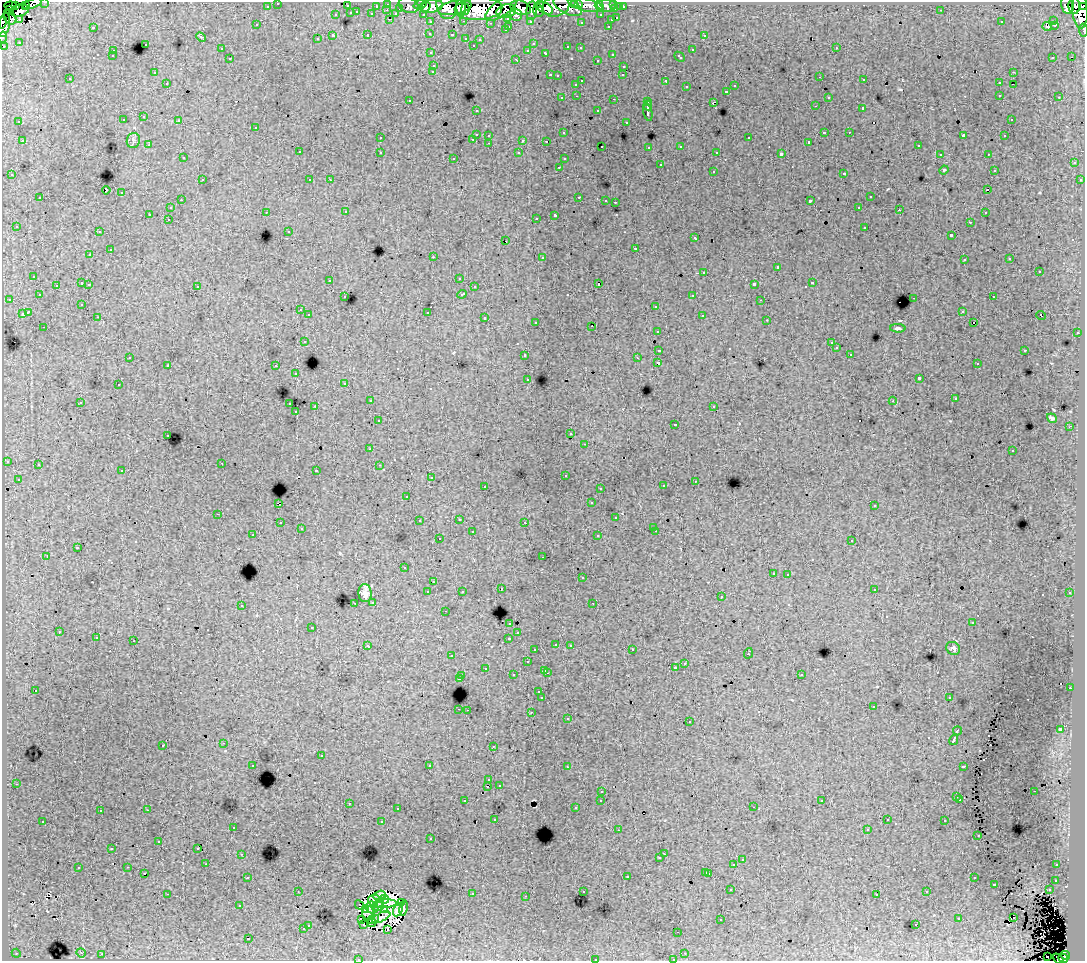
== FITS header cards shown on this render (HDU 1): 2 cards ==
NAXIS1  =                 1083
NAXIS2  =                  959

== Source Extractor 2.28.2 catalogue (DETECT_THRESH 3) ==
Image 1083 x 959 px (HDU 1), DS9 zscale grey, 1 PNG px = 1 image px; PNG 1087 x 963 px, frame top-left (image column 1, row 959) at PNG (2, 2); each listed source drawn as its Kron ellipse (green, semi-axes under 4 px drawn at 4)
Background 191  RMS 1.3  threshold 3.85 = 3 sigma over >= 5 px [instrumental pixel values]
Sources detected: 575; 7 with non-positive FLUX_AUTO (blend fragments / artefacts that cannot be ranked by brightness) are neither listed nor drawn; of the other 568, the 500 brightest by FLUX_AUTO listed and drawn (68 fainter detections omitted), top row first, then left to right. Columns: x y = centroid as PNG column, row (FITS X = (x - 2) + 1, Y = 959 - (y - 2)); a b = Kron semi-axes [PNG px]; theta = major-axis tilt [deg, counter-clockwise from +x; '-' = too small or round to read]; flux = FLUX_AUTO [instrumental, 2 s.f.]
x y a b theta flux
45 2 3 2 - 4400
278 3 3 3 - 3200
32 4 10 4 21 27000
388 4 3 3 - 6700
541 4 3 3 - 20000
579 4 4 3 - 20000
614 4 3 2 - 8000
26 5 4 3 - 4000
409 5 10 7 -22 19000
420 5 7 4 18 29000
575 5 4 3 - 31000
587 5 16 6 -11 38000
599 5 5 2 - 10000
1067 5 9 6 -79 84000
11 6 6 3 -7 4800
16 6 3 3 - 16000
267 6 3 3 - 2400
347 6 3 3 - 1200
376 6 3 2 - 1600
431 6 11 6 9 150000
447 6 13 10 -72 150000
556 6 14 10 17 130000
568 6 16 7 -27 79000
607 6 9 6 -1 25000
1074 6 8 6 -88 60000
1084 6 3 2 - 60000
425 7 6 4 54 30000
620 7 3 3 - 1700
623 7 3 3 - 2900
400 8 3 3 - 1300
455 8 17 7 11 96000
461 8 8 4 -85 100000
501 8 19 7 35 110000
520 8 10 7 -16 190000
545 8 9 5 -28 83000
10 9 3 3 - 3800
465 9 5 4 - 68000
478 9 24 11 3 440000
615 9 3 3 - 8700
1080 9 19 7 -86 300000
387 10 3 2 - 470
941 10 3 2 - 120
19 11 10 6 13 88000
506 11 10 6 17 56000
532 11 9 5 83 48000
538 11 6 5 - 84000
357 12 3 2 - 490
351 13 3 3 - 910
372 14 3 3 - 1700
396 14 4 3 - 1100
423 14 3 2 - 2700
336 15 3 3 - 380
516 15 6 6 - 32000
601 15 3 3 - 2200
10 17 8 6 -53 2300
508 18 3 3 - 1700
617 18 3 3 - 800
19 19 3 3 - 1900
390 19 3 2 - 510
611 20 3 3 - 650
464 21 3 2 - 540
530 21 3 3 - 1900
1054 21 2 2 - 140
2 22 6 2 81 36000
431 22 3 3 - 2900
581 22 3 3 - 260
1001 22 3 2 - 140
490 23 3 2 - 140
4 25 12 5 79 74000
257 25 3 3 - 250
1054 25 3 2 - 180
509 26 3 2 - 550
608 26 3 2 - 480
1047 26 4 2 - 220
93 27 3 3 - 1100
505 30 3 3 - 330
1084 30 6 2 -84 7000
430 33 3 3 - 280
368 35 3 3 - 750
452 35 3 3 - 290
704 35 3 3 - 380
333 36 3 3 - 1800
2 37 6 2 76 5500
201 37 5 3 - 120
466 38 3 3 - 560
317 39 3 3 - 290
480 39 3 3 - 310
19 42 3 2 - 120
145 44 3 3 - 500
533 44 4 3 - 170
473 45 3 2 - 95
4 46 3 3 - 1300
568 47 4 3 - 740
580 48 3 3 - 210
836 48 3 2 - 400
221 49 3 3 - 200
528 50 3 3 - 340
692 50 3 3 - 700
113 51 3 3 - 380
431 53 3 3 - 270
546 53 3 3 - 750
612 54 3 3 - 500
112 56 3 3 - 200
680 57 6 3 -44 600
1053 57 3 2 - 230
1071 57 3 2 - 99
230 59 3 3 - 510
516 59 3 2 - 820
597 60 3 3 - 310
434 65 3 3 - 550
624 66 3 3 - 380
433 71 3 3 - 320
154 72 3 2 - 140
1013 72 3 2 - 430
550 75 3 2 - 620
623 75 3 2 - 160
557 76 3 3 - 180
820 77 3 2 - 140
70 79 3 3 - 230
864 80 3 2 - 270
582 81 3 2 - 840
666 81 4 3 - 1800
167 83 3 3 - 340
999 83 3 3 - 420
576 84 3 3 - 400
1013 84 2 2 - 96
735 86 3 3 - 290
686 87 3 3 - 460
726 91 3 3 - 710
1000 95 3 2 - 460
577 96 3 2 - 400
828 97 3 3 - 350
1059 97 3 2 - 270
562 98 3 3 - 360
614 99 3 2 - 640
409 100 3 2 - 320
648 101 3 3 - 920
713 102 4 2 - 480
648 105 5 3 - 1900
815 106 3 2 - 170
863 108 3 3 - 1400
476 110 3 2 - 260
598 111 3 3 - 330
648 112 9 3 -78 3500
144 117 3 3 - 440
1011 119 3 2 - 190
123 120 3 3 - 440
179 120 3 3 - 320
19 122 3 2 - 120
626 122 3 3 - 190
256 127 3 3 - 390
824 132 3 3 - 1100
849 132 2 2 - 320
563 133 3 3 - 240
476 134 3 3 - 1200
489 135 3 3 - 450
963 136 4 2 - 850
1005 136 3 2 - 140
380 138 3 3 - 280
749 138 3 3 - 640
473 139 3 2 - 530
523 140 3 3 - 1300
22 141 3 2 - 510
133 141 7 6 - 240
546 141 3 2 - 160
809 142 3 3 - 180
489 143 3 2 - 330
149 145 3 2 - 150
918 145 3 2 - 340
602 146 3 2 - 100
681 146 3 3 - 330
649 147 3 3 - 240
299 152 3 3 - 510
380 152 3 3 - 480
717 152 3 2 - 180
519 153 3 3 - 320
781 154 4 3 - 3200
940 154 3 3 - 280
988 154 3 2 - 270
183 158 3 3 - 250
454 158 3 3 - 270
564 159 3 3 - 220
1074 163 3 3 - 450
660 165 3 3 - 950
559 167 3 2 - 380
944 170 5 4 - 97
994 170 3 3 - 280
713 171 3 3 - 460
844 173 3 3 - 600
12 175 3 3 - 310
202 180 3 2 - 460
310 180 3 3 - 380
330 180 3 2 - 110
1080 180 3 3 - 200
106 190 4 3 - 1600
988 190 3 3 - 250
122 193 3 3 - 560
579 197 3 2 - 590
870 197 3 3 - 670
40 198 3 3 - 550
181 200 3 2 - 240
606 200 3 2 - 300
810 201 3 3 - 2000
615 202 3 2 - 260
859 207 3 3 - 260
171 208 3 3 - 370
899 210 3 2 - 220
266 212 3 2 - 320
346 212 3 2 - 290
985 213 3 2 - 300
150 214 3 3 - 1800
555 215 4 3 - 2700
536 218 3 2 - 210
168 219 3 2 - 330
970 222 3 2 - 260
16 226 3 3 - 220
865 227 3 3 - 620
288 231 3 3 - 220
99 232 3 2 - 280
951 235 3 3 - 1800
695 238 3 3 - 500
506 241 3 2 - 220
635 248 3 3 - 770
110 250 3 3 - 790
90 255 3 3 - 310
433 257 3 2 - 1200
542 257 3 3 - 430
1010 259 3 3 - 330
964 260 3 3 - 280
777 267 3 3 - 1100
704 272 3 3 - 550
1039 272 3 3 - 680
34 276 3 3 - 340
459 278 3 3 - 250
330 280 3 2 - 94
82 283 3 3 - 1100
812 283 3 3 - 910
89 284 3 2 - 380
598 284 3 3 - 1400
754 284 4 3 - 2500
56 285 3 2 - 320
197 286 3 3 - 460
474 287 3 3 - 320
462 294 5 3 - 740
39 295 3 3 - 240
693 295 3 2 - 340
345 297 3 3 - 230
993 297 3 2 - 360
914 298 3 2 - 540
9 299 3 2 - 280
761 300 3 2 - 90
82 304 3 3 - 270
656 306 3 3 - 490
300 310 3 3 - 360
962 311 3 3 - 260
28 312 4 3 - 2300
428 312 3 3 - 1100
22 314 4 3 - 1100
309 315 3 3 - 400
702 315 3 3 - 420
1041 315 5 2 - 190
98 317 3 2 - 350
485 318 3 3 - 810
767 320 3 2 - 190
536 322 3 3 - 300
974 323 3 2 - 160
592 326 2 2 - 120
44 327 3 2 - 240
898 328 8 4 -3 190
658 331 3 3 - 350
1077 333 3 2 - 390
304 341 3 3 - 420
831 343 3 2 - 150
836 348 3 3 - 250
659 350 4 3 - 1900
1025 350 3 2 - 590
850 354 3 3 - 240
525 355 3 3 - 400
130 357 3 2 - 120
637 358 3 2 - 93
658 363 4 3 - 3000
977 364 3 2 - 230
168 365 3 3 - 570
276 366 3 3 - 540
296 374 3 2 - 400
528 379 3 3 - 290
919 379 4 3 - 3500
345 383 3 3 - 320
118 385 3 3 - 430
955 399 3 3 - 220
370 401 3 2 - 390
893 401 4 4 - 90
80 402 3 3 - 390
290 404 3 2 - 480
315 406 3 2 - 1100
714 406 3 3 - 360
296 411 3 2 - 150
1052 418 5 3 - 180
378 421 3 3 - 360
675 424 3 3 - 200
1070 426 3 2 - 110
571 434 3 3 - 290
168 435 3 2 - 390
585 444 3 2 - 290
370 449 3 2 - 210
1012 451 3 3 - 340
7 461 3 3 - 470
222 463 2 2 - 250
38 465 3 3 - 430
379 465 3 2 - 120
316 470 3 2 - 570
122 471 3 2 - 220
565 475 3 3 - 380
431 478 3 3 - 240
18 479 3 3 - 250
695 481 3 2 - 240
485 486 3 2 - 460
663 486 3 3 - 490
600 488 3 3 - 240
407 496 3 3 - 160
591 503 3 3 - 280
279 504 4 2 - 690
874 506 3 3 - 350
218 514 3 2 - 460
616 518 3 3 - 550
459 519 3 2 - 540
419 521 3 3 - 270
525 522 3 3 - 210
280 523 3 2 - 340
654 527 3 3 - 270
301 529 3 2 - 140
656 531 3 2 - 430
472 532 3 3 - 930
253 535 3 2 - 210
598 536 3 3 - 620
439 539 3 3 - 390
852 541 3 3 - 440
77 548 3 3 - 1000
47 556 3 2 - 1000
543 557 3 2 - 150
404 568 3 3 - 200
773 573 3 3 - 330
788 574 3 2 - 440
582 578 3 3 - 550
433 582 3 2 - 260
501 589 3 3 - 290
874 589 3 3 - 370
462 591 3 3 - 230
428 592 3 3 - 600
365 593 9 6 -89 540
1070 593 3 3 - 240
721 597 3 3 - 290
373 602 3 3 - 380
355 603 3 2 - 350
593 603 2 2 - 92
241 605 3 3 - 470
445 611 3 2 - 250
510 623 3 3 - 470
972 623 3 2 - 150
312 627 3 3 - 470
59 632 3 3 - 320
518 633 3 3 - 270
96 638 3 3 - 390
509 638 3 3 - 730
134 641 3 3 - 1100
556 644 3 3 - 440
570 645 3 3 - 400
368 646 4 3 - 480
953 648 7 6 - 270
535 650 3 3 - 330
632 650 3 2 - 400
748 653 5 3 - 950
452 656 3 2 - 270
527 662 3 3 - 450
685 663 3 2 - 290
485 668 3 3 - 390
676 668 3 3 - 360
545 670 3 3 - 540
547 673 3 2 - 660
801 674 3 3 - 450
513 675 3 3 - 470
462 676 3 2 - 390
459 679 3 3 - 1700
1070 688 3 2 - 360
36 690 3 2 - 110
539 692 3 3 - 260
949 697 3 2 - 150
542 698 3 3 - 2900
873 707 3 2 - 180
459 709 3 2 - 510
467 710 2 2 - 420
531 712 3 2 - 420
568 719 3 3 - 190
690 722 3 3 - 510
1060 729 4 3 - 3300
957 731 5 3 - 1300
954 740 6 3 62 3600
223 743 3 2 - 310
163 745 3 3 - 430
493 746 3 2 - 94
321 756 3 3 - 780
253 766 3 2 - 190
430 766 3 3 - 4800
963 766 4 3 - 1100
567 767 3 2 - 230
489 780 3 3 - 290
16 784 3 2 - 310
499 785 3 3 - 320
488 786 3 2 - 380
602 791 3 2 - 450
1034 791 3 2 - 120
957 797 3 3 - 380
960 799 3 3 - 250
601 800 3 3 - 400
465 801 3 2 - 270
822 801 3 3 - 150
349 803 3 2 - 490
754 807 3 2 - 340
576 808 3 3 - 290
397 809 3 2 - 280
147 810 3 2 - 560
100 811 3 2 - 270
495 819 3 2 - 120
887 820 3 3 - 150
43 821 3 3 - 340
945 821 3 3 - 440
382 822 3 3 - 1200
233 827 3 3 - 330
867 829 3 3 - 270
618 830 3 2 - 120
978 835 3 2 - 97
431 839 3 3 - 310
159 842 3 3 - 340
198 848 3 2 - 200
112 849 3 3 - 140
241 854 3 2 - 270
664 854 3 2 - 170
660 858 3 3 - 300
742 860 3 3 - 520
206 864 2 2 - 270
734 865 3 3 - 1400
1057 865 3 3 - 380
128 867 3 2 - 370
78 868 3 3 - 630
706 872 3 3 - 550
144 873 3 3 - 440
709 873 3 3 - 790
627 876 3 3 - 730
248 877 3 2 - 270
974 878 3 3 - 490
1056 880 3 3 - 310
994 884 3 3 - 900
731 890 3 2 - 280
1049 890 3 3 - 320
298 891 3 2 - 110
583 891 3 3 - 210
927 892 3 3 - 400
167 894 3 2 - 1500
472 894 3 3 - 670
877 894 3 3 - 300
379 895 6 4 17 290
526 896 3 2 - 150
384 899 5 3 - 230
376 901 8 6 -22 240
402 902 4 3 - 93
385 904 12 3 3 200
360 905 5 2 - 130
240 906 3 3 - 120
372 907 6 6 - 210
379 907 5 4 - 260
403 908 8 4 80 380
398 909 7 4 62 430
366 910 3 2 - 110
385 910 3 3 - 96
368 913 7 5 69 320
381 917 10 4 26 100
1013 918 2 2 - 110
361 919 3 2 - 210
373 919 6 3 25 200
721 919 3 2 - 110
959 919 3 3 - 780
372 923 4 2 - 120
308 925 3 3 - 530
364 925 3 2 - 290
916 925 3 3 - 370
303 929 3 3 - 570
388 929 3 2 - 130
678 932 2 2 - 92
248 939 3 3 - 1700
16 953 5 4 - 90
81 953 5 4 - 110
685 953 3 2 - 340
102 954 3 2 - 590
1065 955 4 3 - 33000
1047 956 2 2 - 310
1063 958 5 3 - 42000
358 959 3 2 - 150
595 959 3 2 - 430
673 959 3 2 - 240
1058 959 6 3 -45 11000
At the frame edge (FLAGS 8, measured only in part): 12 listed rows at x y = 45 2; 278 3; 32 4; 1084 6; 2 22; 1084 30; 2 37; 4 46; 358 959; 595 959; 673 959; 1058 959
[68 fainter detections neither listed nor drawn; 7 non-positive-flux detections neither listed nor drawn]